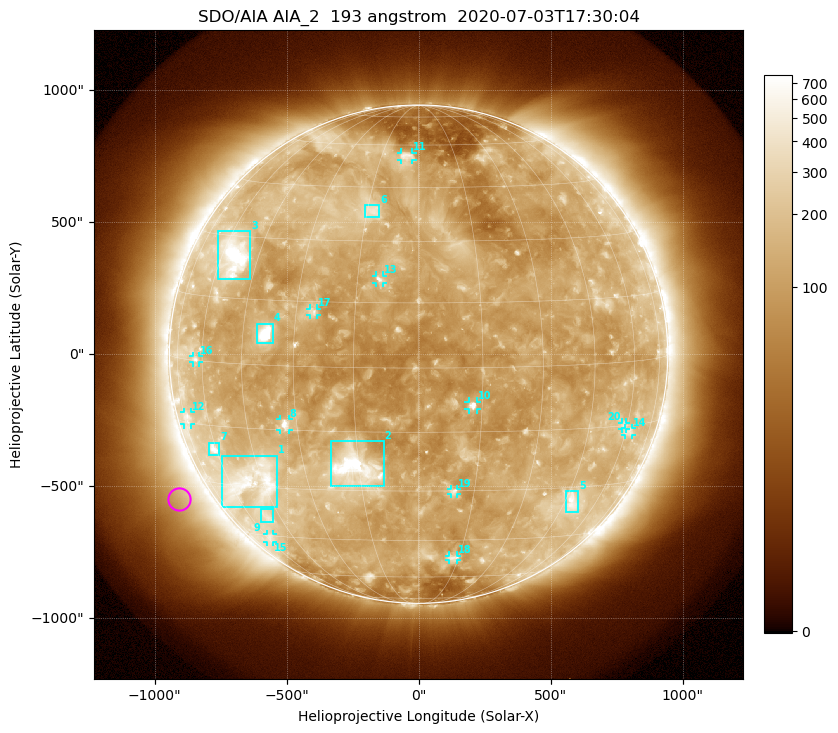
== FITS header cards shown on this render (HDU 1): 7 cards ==
TELESCOP= 'SDO/AIA'
INSTRUME= 'AIA_2'
WAVELNTH=                  193
WAVEUNIT= 'angstrom'
DATE-OBS= '2020-07-03T17:30:04.84'
CTYPE1  = 'HPLN-TAN'
CTYPE2  = 'HPLT-TAN'

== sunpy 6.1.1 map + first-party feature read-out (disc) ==
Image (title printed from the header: SDO/AIA AIA_2  193 angstrom  2020-07-03T17:30:04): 1024 x 1024 px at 2.4 arcsec/px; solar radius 944 arcsec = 393 px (full disc in frame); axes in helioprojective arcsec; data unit not stated in the header (colour bar unlabelled)
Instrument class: DISC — disc imager (sunpy class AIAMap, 193 A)
Bright regions (active regions / flare kernels): reference = the median radial profile (limb darkening/brightening removed); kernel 9 px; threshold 5 sigma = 207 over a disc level ~121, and >= 1.15x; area >= 12 px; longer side >= 9 px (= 22 arcsec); searched inside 0.97 R_sun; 21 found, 20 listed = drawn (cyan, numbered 1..; 12 of them under ~33 arcsec drawn as corner ticks so the feature stays visible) (cap 20 boxes per figure: the strongest are kept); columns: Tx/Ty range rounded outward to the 5 arcsec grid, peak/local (2 s.f.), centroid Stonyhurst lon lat
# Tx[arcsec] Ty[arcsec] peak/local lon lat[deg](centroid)
1 -750..-535 -580..-385 5.4 -49 -29
2 -335..-130 -500..-325 12 -16 -24
3 -760..-635 280..465 7.4 -55 +25
4 -615..-550 40..115 17 -38 +7
5 555..605 -600..-515 4.1 +48 -34
6 -205..-145 520..565 3.6 -14 +38
7 -795..-755 -385..-335 4.9 -61 -21
8 -525..-490 -285..-245 5.7 -33 -14
9 -595..-550 -635..-585 2.9 -51 -39
10 190..220 -210..-180 6.9 +13 -9
11 -65..-25 735..765 3.6 -5 +56
12 -890..-860 -270..-220 2.7 -72 -14
13 -160..-135 270..300 4.5 -9 +21
14 780..810 -305..-280 3 +61 -17
15 -575..-550 -710..-680 2.5 -58 -46
16 -855..-830 -30..-5 3.4 -63 +0
17 -410..-385 145..175 3.6 -25 +13
18 115..145 -780..-760 2.8 +13 -52
19 120..145 -530..-510 3.5 +9 -30
20 770..785 -285..-260 2.7 +58 -15
Off-limb structures (1.02-1.3 R_sun): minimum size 162 px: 6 found; the strongest spans PA ~95..145 deg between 1.04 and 1.3 R_sun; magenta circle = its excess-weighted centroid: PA ~120 deg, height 1.12 R_sun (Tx ~-905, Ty ~-550 arcsec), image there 2.2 x the reference